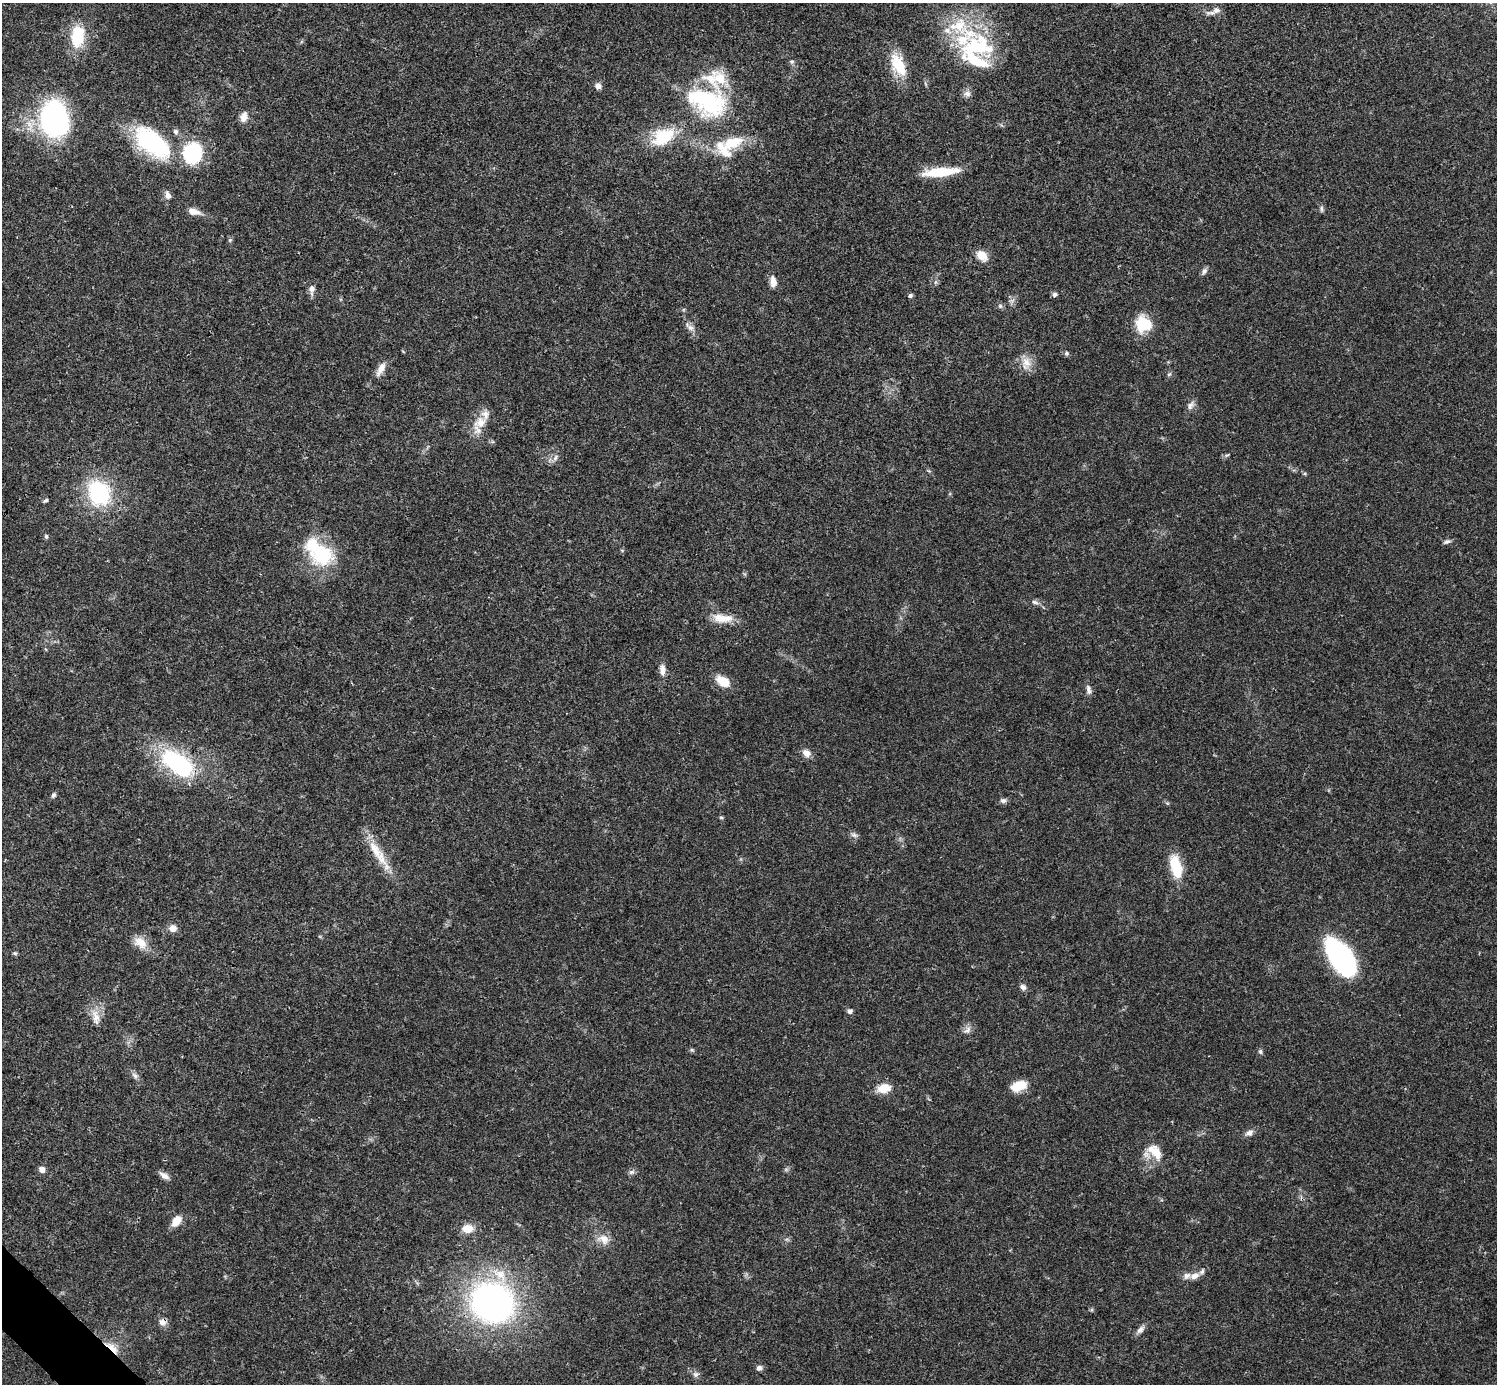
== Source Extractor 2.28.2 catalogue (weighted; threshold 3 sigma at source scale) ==
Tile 7 of 4 x 4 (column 3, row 2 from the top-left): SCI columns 2990-4484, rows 2920-4301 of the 5981 x 5981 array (HDU 1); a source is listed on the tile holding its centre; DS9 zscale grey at full resolution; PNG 1499 x 1386 px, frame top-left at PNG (2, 3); no overlay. Shown black and unused: <1% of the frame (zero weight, under 3 of 4 exposures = <1% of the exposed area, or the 3 px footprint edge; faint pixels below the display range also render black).
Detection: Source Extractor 2.28.2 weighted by HDU 2 'WHT'; one run over the whole footprint, this tile lists its part. Background 0.0209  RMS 0.0022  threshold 0.01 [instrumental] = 3 sigma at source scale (4.5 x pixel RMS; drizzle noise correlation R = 1.50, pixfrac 1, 0.05/0.05 arcsec/px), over >= 5 px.
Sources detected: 96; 2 inside a brighter object's white glare — not listed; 11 inside a brighter listed object's ellipse — not listed separately; the other 83 listed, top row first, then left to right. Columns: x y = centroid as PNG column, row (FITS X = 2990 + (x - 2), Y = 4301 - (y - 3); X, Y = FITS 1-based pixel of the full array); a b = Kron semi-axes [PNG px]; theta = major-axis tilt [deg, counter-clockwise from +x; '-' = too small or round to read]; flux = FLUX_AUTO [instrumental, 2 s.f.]
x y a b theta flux
1216 10 10 8 7 1.3
77 38 31 17 -85 7.5
978 46 51 32 -1 21
792 62 6 6 - 0.47
898 65 30 16 -65 6.9
598 86 8 8 - 1
967 93 10 8 2 0.98
707 102 54 36 -23 27
244 117 12 9 75 1.7
54 119 37 29 -79 43
663 136 30 19 30 9.6
733 142 31 15 21 7.7
152 143 51 26 -39 23
192 153 19 16 74 16
940 172 38 9 6 8.3
168 195 11 7 -75 1.1
1321 209 10 4 -86 0.47
194 212 16 7 -11 2
230 240 6 5 - 0.36
982 255 12 9 -44 3.1
1204 271 10 6 64 0.7
773 282 13 7 -86 1.7
312 288 10 7 -87 1.2
1054 294 7 6 - 0.54
910 295 6 5 - 0.48
1000 306 6 6 - 0.48
1143 324 18 17 - 7
690 327 17 7 -42 1.3
1066 353 6 6 - 0.49
1026 363 19 14 89 2.9
381 369 20 8 62 2
1169 374 6 5 - 0.39
1190 405 14 8 51 1.1
480 423 20 15 34 4
1227 455 7 4 35 0.35
555 458 9 6 71 0.79
99 493 22 17 -62 23
46 500 6 4 41 0.44
46 536 6 5 - 0.39
1447 542 10 5 19 0.59
622 550 6 4 -1 0.24
321 554 38 28 -55 14
1035 602 9 5 -18 0.7
722 618 28 11 -3 3.6
662 670 14 7 -89 1.7
723 681 16 9 -33 4.3
1088 690 14 6 -79 0.97
806 753 12 9 -44 1.5
178 763 40 21 -34 26
53 795 7 5 57 0.54
1003 800 8 6 -11 0.7
721 817 6 4 -2 0.29
854 835 9 7 -24 0.74
375 850 32 14 -57 5.5
1176 866 24 11 -75 8.3
173 928 9 9 - 1.5
140 942 20 13 -39 3.1
15 953 6 5 - 0.36
1341 958 36 17 -56 49
1023 987 7 6 - 0.88
850 1011 5 5 - 0.86
96 1017 22 10 -74 2.6
967 1030 13 8 38 1.1
692 1050 6 5 - 0.36
1260 1052 7 5 -88 0.45
135 1076 10 7 -50 0.87
1019 1086 17 10 18 4.2
884 1088 17 11 11 3.3
1249 1133 11 7 29 1.1
1155 1152 25 14 -46 4.5
42 1170 6 5 - 1.6
631 1172 9 5 26 0.64
164 1176 14 6 -31 1.2
176 1221 14 9 52 2.6
467 1228 13 10 8 3
604 1239 17 12 -24 2.6
1195 1276 13 8 25 1.6
492 1302 36 35 - 85
162 1322 10 9 - 1.3
1140 1329 12 8 47 1.1
112 1348 23 8 -41 2.9
759 1368 7 6 - 0.84
695 1375 7 7 - 0.73
Overlapping masked pixels (flux is a lower limit): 2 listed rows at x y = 162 1322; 112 1348